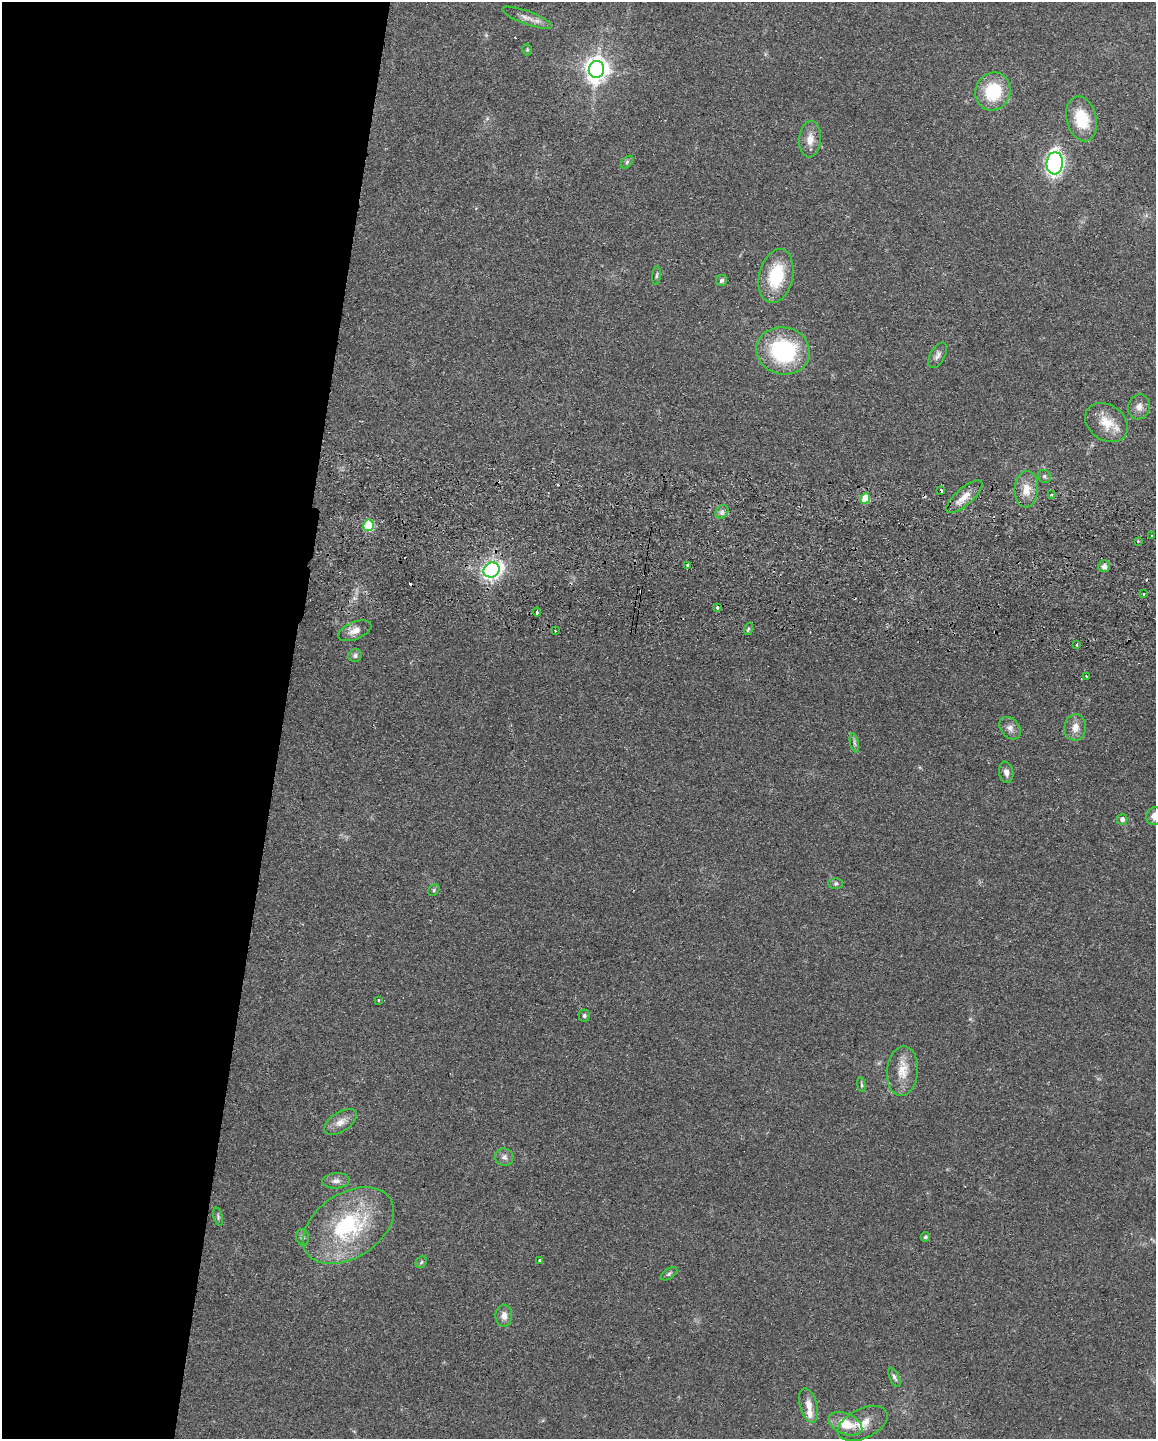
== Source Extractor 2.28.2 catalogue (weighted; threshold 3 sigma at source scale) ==
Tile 5 of 4 x 3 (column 1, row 2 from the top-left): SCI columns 9-1162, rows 1602-3038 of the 4634 x 4751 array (HDU 1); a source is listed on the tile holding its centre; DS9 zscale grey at full resolution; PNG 1158 x 1441 px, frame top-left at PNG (2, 2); each listed source drawn as its Kron ellipse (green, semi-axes under 4 px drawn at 4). Shown black and unused: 24% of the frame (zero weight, under 2 of 3 exposures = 3% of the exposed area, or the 3 px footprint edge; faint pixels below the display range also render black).
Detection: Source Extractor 2.28.2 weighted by HDU 2 'WHT'; one run over the whole footprint, this tile lists its part. Background 0.122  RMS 0.0096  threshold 0.0434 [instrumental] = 3 sigma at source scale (4.5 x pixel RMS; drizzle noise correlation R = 1.50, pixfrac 1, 0.05/0.05 arcsec/px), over >= 5 px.
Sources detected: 69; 4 cosmic-ray / hot-pixel residue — neither listed nor drawn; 1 inside a brighter listed object's ellipse — not listed separately; the other 64 listed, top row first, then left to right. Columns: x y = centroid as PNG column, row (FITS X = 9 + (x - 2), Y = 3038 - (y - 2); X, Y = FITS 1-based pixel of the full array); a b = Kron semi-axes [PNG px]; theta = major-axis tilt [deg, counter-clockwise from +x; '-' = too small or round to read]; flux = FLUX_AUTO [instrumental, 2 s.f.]
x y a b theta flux
527 18 26 6 -20 7.7
527 50 6 5 - 1.3
596 69 8 7 - 780
993 92 19 17 68 44
1082 119 23 15 -76 34
810 139 18 11 84 10
627 162 8 4 46 2
1055 163 11 8 84 260
657 275 9 4 85 1.7
776 276 27 17 77 44
722 280 5 5 - 2.5
783 351 27 23 -12 91
938 355 14 7 61 4.5
1139 407 12 11 - 6.6
1107 423 23 17 -36 20
1044 476 7 6 - 2.2
1026 489 18 11 86 13
941 490 4 3 - 3
1051 495 4 3 - 1.3
964 497 23 8 41 12
865 499 5 5 - 21
722 512 7 5 46 2.9
368 525 6 5 - 55
1152 536 3 3 - 2.3
1138 541 4 3 - 0.98
687 566 3 3 - 4.2
1104 566 6 6 - 5
491 570 8 7 - 340
1144 594 2 2 - 1
717 607 3 3 - 2.5
537 612 4 3 - 10
748 629 6 4 72 1.4
355 631 17 8 22 7.8
555 631 2 2 - 0.89
1077 644 3 3 - 1.6
355 655 7 6 - 2.3
1086 676 3 2 - 0.66
1075 727 13 10 83 8.4
1010 728 12 9 -49 5.2
854 743 9 4 -77 2.2
1006 772 11 7 -80 5.1
1155 816 9 8 - 8.7
1122 819 5 5 - 3.9
836 883 7 5 -1 2.1
434 890 6 5 - 1.6
378 1000 3 3 - 2
584 1016 6 5 - 2.1
902 1071 25 15 85 17
861 1085 7 3 -81 1.4
340 1122 18 9 33 8.9
504 1157 9 8 - 4.1
336 1181 14 7 4 5.1
218 1217 9 4 -75 1.8
348 1226 50 32 33 100
302 1237 8 6 -80 2.6
925 1237 5 4 - 1.8
540 1260 3 3 - 1.8
421 1262 6 5 - 1.6
669 1274 9 5 33 2.1
504 1316 11 8 90 6.3
894 1377 10 4 -65 2.6
809 1405 18 8 -74 10
863 1423 26 15 25 16
845 1424 18 10 -22 21
Isophote crosses this tile's border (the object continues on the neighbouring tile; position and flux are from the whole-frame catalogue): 1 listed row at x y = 1155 816